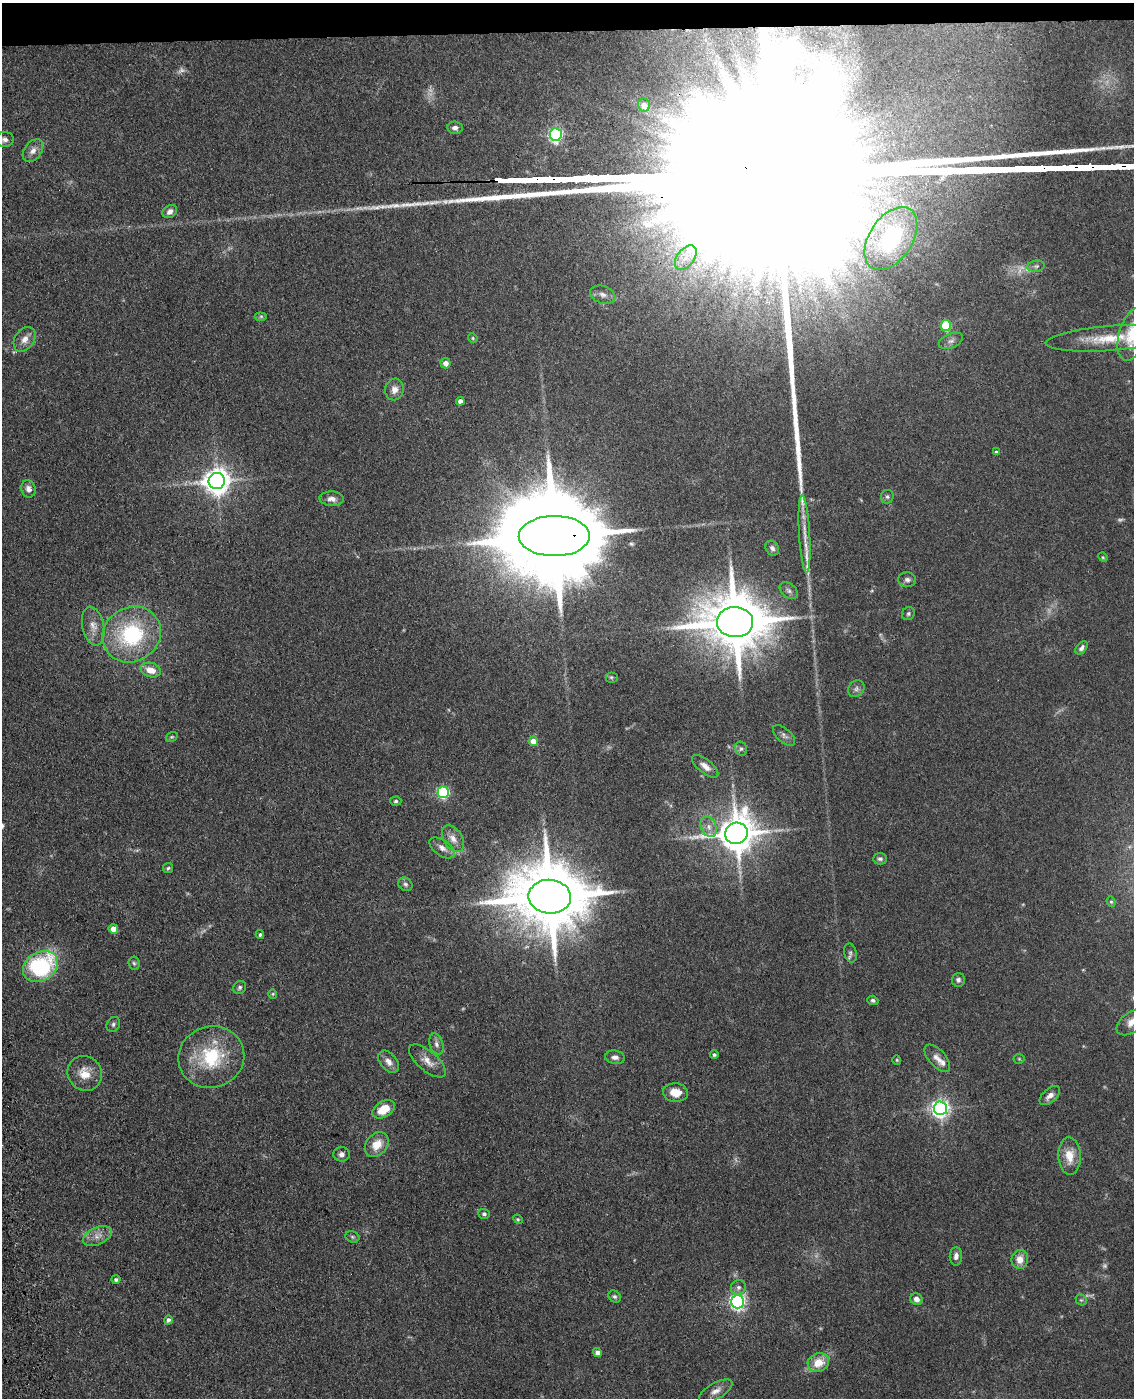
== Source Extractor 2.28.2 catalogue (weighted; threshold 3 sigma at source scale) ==
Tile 3 of 4 x 3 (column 3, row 1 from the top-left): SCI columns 2379-3510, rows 2942-4337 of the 4757 x 4590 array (HDU 1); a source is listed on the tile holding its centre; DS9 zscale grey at full resolution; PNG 1136 x 1400 px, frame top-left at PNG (2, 3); each listed source drawn as its Kron ellipse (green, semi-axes under 4 px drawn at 4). Shown black and unused: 2% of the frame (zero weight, under 3 of 4 exposures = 6% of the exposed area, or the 3 px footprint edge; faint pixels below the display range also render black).
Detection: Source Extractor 2.28.2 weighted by HDU 2 'WHT'; one run over the whole footprint, this tile lists its part. Background 0.0701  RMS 0.006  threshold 0.0271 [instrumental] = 3 sigma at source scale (4.5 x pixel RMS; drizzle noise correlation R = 1.50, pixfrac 1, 0.05/0.05 arcsec/px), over >= 5 px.
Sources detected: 112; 9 too faint to see at this stretch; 2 long thin detections or spike segments (spike, bleed or trail) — neither listed nor drawn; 2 inside a brighter listed object's ellipse — not listed separately; the other 99 listed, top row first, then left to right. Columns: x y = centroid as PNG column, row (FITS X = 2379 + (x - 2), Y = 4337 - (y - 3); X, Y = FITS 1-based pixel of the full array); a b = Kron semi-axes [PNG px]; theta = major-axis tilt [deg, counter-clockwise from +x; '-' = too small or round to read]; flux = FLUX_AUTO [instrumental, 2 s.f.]
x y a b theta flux
644 105 6 6 - 5.1
455 128 7 6 - 2.2
556 135 6 6 - 120
5 139 9 7 -3 2.3
33 151 13 8 53 4
170 212 8 6 38 2.9
891 239 35 21 56 58
686 258 14 8 53 6
1036 266 9 5 8 1.5
603 295 13 8 -18 3.4
261 316 6 4 0 0.87
946 325 5 5 - 35
1133 334 27 13 73 25
473 338 5 4 - 0.73
1109 338 64 12 4 24
25 339 13 9 56 4.7
951 341 13 7 22 2.8
446 363 5 5 - 4
394 389 11 9 81 4.3
460 401 4 4 - 3.5
996 452 4 3 - 0.9
217 481 8 8 - 720
28 489 8 7 - 3.2
887 497 7 6 - 1.3
332 499 12 7 -5 3.5
805 534 39 5 -87 8.7
554 536 35 20 0 20000
772 548 8 6 -53 2
1103 557 5 4 - 0.65
907 580 9 7 -5 2.2
789 591 10 7 -39 2
908 614 7 6 - 1.2
735 622 18 15 -2 4600
93 626 19 11 -78 6.6
132 634 30 27 33 57
1082 648 7 5 50 1.8
151 670 10 7 -14 7.7
611 677 6 5 - 0.96
856 689 9 7 50 2.2
784 736 13 7 -41 2.5
172 737 6 4 19 0.84
533 741 5 5 - 8
741 749 7 5 -76 1.5
705 766 16 7 -38 4.2
443 792 6 5 - 77
396 801 6 4 4 1.1
709 827 11 7 -65 3.5
736 833 11 10 - 1800
453 839 15 9 -57 5
442 848 15 7 -35 3.9
880 859 7 5 1 1.5
168 868 5 5 - 0.92
405 884 7 6 - 1.5
550 897 21 17 -3 6800
1111 902 5 4 - 0.79
113 929 5 4 - 6.7
260 935 4 3 - 0.99
850 953 10 6 -77 1.6
134 963 7 5 -83 1.2
40 966 18 14 31 73
958 980 7 6 - 1.9
240 987 7 6 - 1.5
273 994 4 4 - 0.63
873 1000 5 4 - 1.3
1132 1022 18 10 38 6.2
113 1024 8 6 58 1.4
436 1044 11 6 -71 2.4
714 1054 4 4 - 1.1
211 1057 33 30 19 39
615 1057 10 6 -7 3
937 1058 17 8 -49 4.4
1019 1059 5 5 - 0.77
897 1060 5 4 - 0.66
427 1061 22 10 -40 5.9
389 1062 13 8 -48 3.9
85 1073 18 16 -48 11
676 1093 12 9 -4 8.4
1050 1096 12 6 41 3.8
940 1108 6 6 - 280
384 1109 12 8 31 12
377 1145 14 10 48 8.8
341 1154 8 7 - 2.3
1069 1156 19 11 -87 9.7
484 1214 6 5 - 1.3
518 1219 5 4 - 0.75
97 1236 15 8 24 5.1
352 1237 7 5 -22 1.1
956 1256 9 6 90 2.7
1020 1259 9 8 - 6.2
116 1280 4 4 - 1.5
738 1287 8 7 - 2.2
615 1297 7 5 -42 1.3
916 1299 6 5 - 3.4
1081 1300 6 5 - 0.84
738 1302 6 6 - 180
168 1320 4 4 - 1.9
597 1352 4 4 - 2.8
818 1362 11 9 24 11
716 1391 18 8 30 4.6
Overlapping masked pixels (flux is a lower limit): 1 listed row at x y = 554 536
Isophote crosses this tile's border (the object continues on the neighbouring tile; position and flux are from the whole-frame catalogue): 2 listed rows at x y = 1133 334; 1132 1022